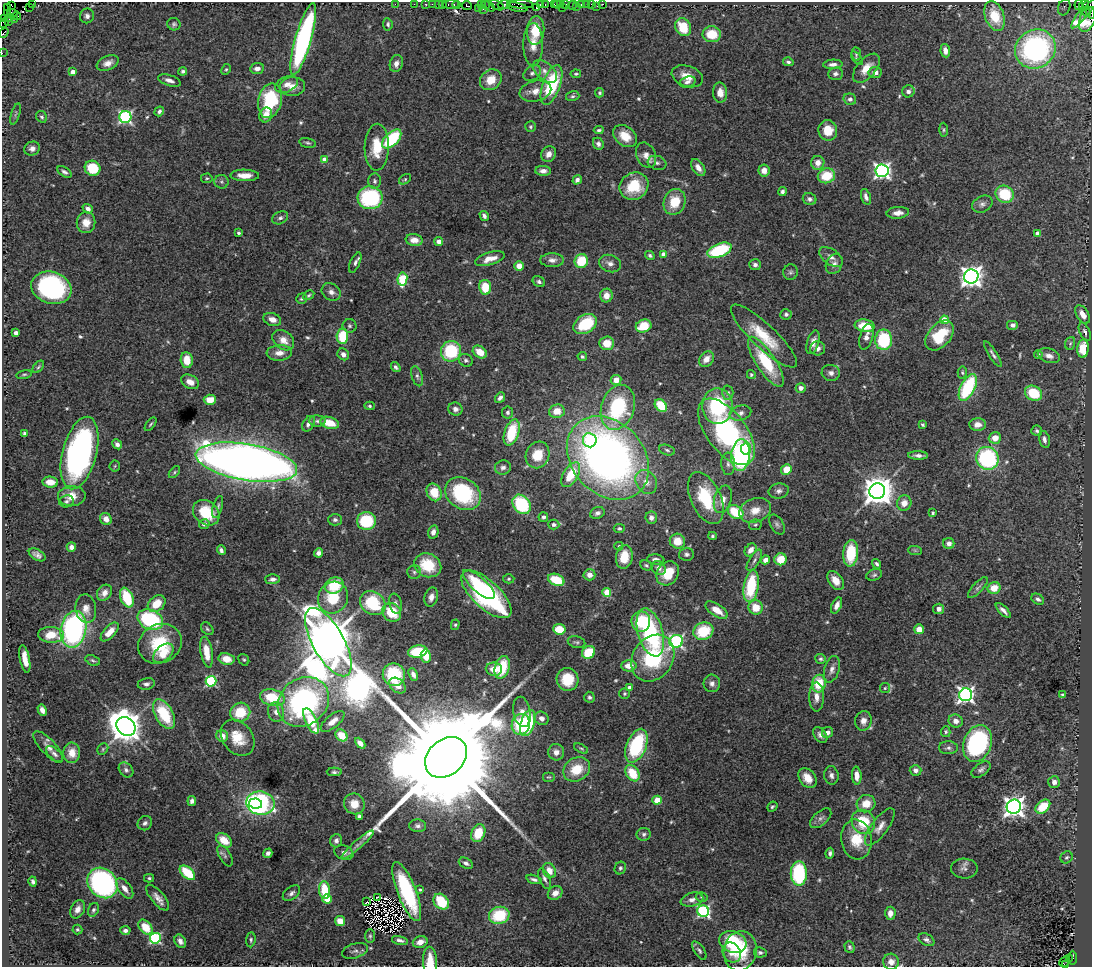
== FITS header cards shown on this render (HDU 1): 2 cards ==
NAXIS1  =                 1090
NAXIS2  =                  965

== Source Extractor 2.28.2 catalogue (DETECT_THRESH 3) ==
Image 1090 x 965 px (HDU 1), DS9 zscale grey, 1 PNG px = 1 image px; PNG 1094 x 969 px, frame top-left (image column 1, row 965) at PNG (2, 2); each listed source drawn as its Kron ellipse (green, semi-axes under 4 px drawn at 4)
Background 3.49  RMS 0.068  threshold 0.204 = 3 sigma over >= 5 px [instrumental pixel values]
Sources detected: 566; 4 with non-positive FLUX_AUTO (blend fragments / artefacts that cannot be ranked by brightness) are neither listed nor drawn; of the other 562, the 500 brightest by FLUX_AUTO listed and drawn (62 fainter detections omitted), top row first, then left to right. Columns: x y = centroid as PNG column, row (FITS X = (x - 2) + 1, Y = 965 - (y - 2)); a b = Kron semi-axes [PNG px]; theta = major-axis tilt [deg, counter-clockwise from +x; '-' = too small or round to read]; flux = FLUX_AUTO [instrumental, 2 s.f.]
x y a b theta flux
32 4 2 2 - 55
395 4 2 2 - 55
414 4 2 2 - 25
426 4 3 3 - 240
432 4 2 2 - 46
438 4 2 2 - 68
443 4 3 3 - 210
457 4 4 3 - 120
504 4 6 4 3 730
520 4 13 3 -3 470
540 4 3 3 - 120
545 4 3 2 - 130
554 4 3 2 - 160
557 4 4 3 - 210
561 4 2 2 - 41
566 4 4 3 - 360
581 4 4 3 - 300
586 4 2 2 - 32
591 4 2 2 - 69
603 4 3 2 - 10
1079 4 5 3 - 140
1084 4 6 3 57 60
12 5 3 2 - 20
451 5 8 3 1 410
467 5 5 3 - 280
481 5 4 2 - 140
485 5 4 2 - 210
497 5 7 3 -29 480
572 5 5 4 - 51
488 6 7 3 -37 440
576 6 3 2 - 29
597 6 2 2 - 18
1089 6 28 5 53 310
7 7 2 2 - 6.8
29 7 2 2 - 37
517 7 10 3 -12 540
1064 7 8 6 70 14
478 8 2 2 - 43
537 8 3 3 - 150
562 8 2 2 - 60
483 9 3 2 - 67
1086 12 5 2 - 98
7 13 3 2 - 14
12 13 5 3 - 120
1091 13 6 2 -82 220
17 16 4 3 - 110
87 16 7 7 - 18
995 16 15 9 -70 120
1089 16 17 8 66 340
9 17 4 3 - 230
5 19 3 2 - 65
15 19 3 2 - 73
8 22 4 2 - 88
4 23 5 4 - 50
174 24 6 6 - 11
388 24 6 4 -84 9.1
683 27 9 7 -65 130
536 30 14 8 85 130
4 33 5 2 - 130
712 34 9 8 - 120
303 39 37 8 74 1000
533 45 21 10 90 61
1035 49 21 19 35 1000
945 51 7 4 -80 28
2 53 2 2 - 25
856 54 7 4 -84 7.8
857 58 8 4 -52 7.9
788 62 5 4 - 12
108 63 11 7 23 31
396 64 9 6 74 26
833 64 9 5 2 20
257 68 7 5 7 24
866 68 17 9 49 61
226 69 6 4 62 6.8
183 71 4 4 - 9.6
545 71 14 8 -41 39
73 72 4 4 - 41
875 72 6 5 - 32
532 73 10 7 36 17
576 74 5 3 - 6.7
835 74 7 6 - 16
687 76 16 10 -20 57
169 80 12 5 -17 23
491 80 11 9 37 73
687 82 8 5 17 15
287 84 12 7 26 30
552 85 21 9 70 330
292 86 12 9 2 46
535 91 16 10 13 51
908 91 6 6 - 16
599 93 5 4 - 7.8
720 93 10 7 -87 39
573 96 7 5 15 8.8
850 99 6 5 - 12
270 101 18 11 77 310
159 111 5 4 - 14
15 114 11 2 72 8.1
266 115 7 6 - 41
42 117 6 5 - 9.2
125 117 6 6 - 890
530 127 5 5 - 7.9
599 130 5 3 - 8.4
828 130 10 9 - 74
944 130 7 4 -86 7.3
625 136 13 9 -37 77
392 139 12 6 44 300
308 143 8 4 -13 9.4
598 144 6 5 - 16
377 147 23 12 89 130
32 148 8 7 - 23
549 154 8 7 - 31
646 155 13 9 -67 37
325 159 4 4 - 43
657 163 9 7 -16 18
818 163 7 6 - 37
93 168 8 7 - 150
698 168 9 6 -56 31
764 170 6 6 - 35
543 171 8 5 -2 21
882 171 6 6 - 1600
64 172 8 4 -32 13
245 175 14 6 -1 47
826 176 9 7 15 130
207 178 6 5 - 7.1
405 179 6 4 31 7.5
577 180 5 4 - 16
375 181 7 6 - 12
221 182 7 7 - 12
634 186 15 13 30 160
783 192 4 4 - 12
1005 194 9 8 - 190
866 197 8 4 -74 20
370 198 12 11 - 440
810 199 7 6 - 14
674 202 13 11 69 120
982 204 11 8 27 19
88 209 5 4 - 22
898 213 11 6 6 34
484 216 5 4 - 14
280 218 8 6 26 13
86 222 10 9 - 47
238 233 3 3 - 12
1038 234 4 4 - 46
414 240 8 6 -8 43
439 242 4 4 - 32
719 250 13 6 22 330
664 254 4 4 - 42
650 255 5 4 - 9.5
831 257 13 7 -34 26
490 259 15 6 16 46
552 260 11 7 0 26
581 261 7 6 - 130
355 263 11 5 66 15
610 263 11 8 -20 25
834 264 10 8 64 26
755 265 6 5 - 15
519 266 5 4 - 44
791 272 8 7 - 12
971 276 7 7 - 3500
402 279 7 5 81 250
539 282 7 5 -33 11
485 287 7 6 - 110
51 288 20 16 -17 850
331 292 10 8 -35 24
309 295 6 4 31 7
606 295 7 6 - 43
301 299 5 5 - 7.4
786 314 5 5 - 12
1083 314 10 6 -58 40
272 319 9 6 -20 33
944 320 4 4 - 77
585 324 13 9 32 200
1013 325 6 5 - 17
350 326 7 7 - 10
644 326 8 6 20 120
865 326 10 6 -8 130
1085 332 10 5 -67 16
16 333 4 4 - 30
940 335 17 11 49 180
342 336 7 6 - 170
764 336 44 12 -44 170
866 337 13 6 74 28
283 340 12 9 -40 46
884 340 10 8 -89 300
813 342 12 6 73 30
607 343 7 7 - 85
1070 343 6 5 - 8
818 348 7 7 - 24
1083 348 9 5 85 120
451 351 10 10 - 280
480 352 7 5 -36 71
279 353 13 7 3 40
343 354 6 5 - 20
993 354 15 4 -57 15
1038 354 4 4 - 11
1049 356 11 7 -17 29
582 357 4 4 - 7.8
706 359 8 6 49 47
187 360 8 6 -85 76
466 360 7 6 - 12
766 362 29 9 -57 240
38 367 7 4 48 7.5
396 367 5 4 - 9.9
831 373 9 8 - 22
962 373 6 4 -87 7
24 375 8 4 11 7.6
751 375 4 4 - 7.4
417 376 10 5 -74 14
616 380 5 5 - 46
190 382 9 6 -26 40
968 387 14 7 63 380
801 388 5 5 - 27
728 393 7 5 89 11
1033 393 9 7 -29 180
500 398 6 4 51 16
210 400 6 5 - 61
370 406 5 4 - 7.6
661 406 7 5 -49 140
717 406 18 15 -89 370
618 407 23 16 71 400
455 409 7 6 - 22
557 411 8 7 - 61
508 412 6 5 - 11
740 413 11 7 16 24
317 421 8 5 -1 13
330 423 9 6 -17 97
151 424 8 3 51 6.8
308 424 8 5 61 21
923 425 4 3 - 7.1
978 425 8 6 0 41
1037 431 5 5 - 9.9
726 432 39 19 -53 860
24 433 4 3 - 8.3
512 433 14 7 70 220
995 438 6 5 - 52
1044 439 9 5 -74 17
590 440 7 6 - 130
117 444 5 4 - 16
746 449 6 5 - 89
667 450 8 5 -17 10
80 453 37 17 75 1200
538 455 14 11 63 120
741 455 16 9 84 520
918 455 10 3 -1 19
608 458 46 36 -47 2900
987 458 12 11 - 550
246 462 51 18 -9 6400
728 464 11 7 -85 21
115 466 5 5 - 6.7
503 467 8 7 - 20
786 470 5 5 - 83
174 472 7 4 48 7
571 475 14 7 59 130
50 482 8 5 -6 57
646 482 12 10 -58 46
779 491 10 7 11 20
877 491 8 7 - 8600
434 492 9 7 -64 120
463 494 19 15 -35 440
72 496 14 10 1 69
706 498 28 15 -66 250
723 499 14 8 74 43
66 501 7 6 - 11
904 503 8 7 - 42
522 504 10 8 -52 330
218 507 11 4 73 14
755 510 16 11 19 71
736 512 8 6 -33 190
206 513 14 11 -39 150
597 513 7 6 - 15
933 513 4 4 - 7.8
543 517 5 4 - 15
651 518 6 6 - 19
106 519 6 5 - 40
335 520 7 6 - 12
366 521 9 9 - 220
204 524 5 5 - 14
777 524 11 6 -60 14
554 525 5 5 - 11
755 525 6 5 - 8.6
619 529 5 4 - 10
433 532 7 5 76 26
712 536 4 3 - 6.8
677 541 8 7 - 74
949 543 5 5 - 28
619 546 4 4 - 7.6
71 547 5 4 - 21
221 550 5 3 - 15
751 550 7 5 53 34
915 550 7 4 -1 8.4
319 553 4 4 - 20
851 553 13 7 85 180
686 554 7 6 - 14
37 555 9 5 -30 19
624 557 12 8 80 95
656 559 9 5 -4 23
781 559 6 6 - 89
754 560 12 5 59 15
765 560 4 4 - 33
877 564 5 3 - 9.5
428 565 14 11 -26 160
646 565 6 5 - 8.3
658 568 7 6 - 24
414 572 7 7 - 12
668 573 13 10 54 120
589 575 6 5 - 34
874 575 8 5 19 9.7
273 579 7 5 1 19
509 579 5 4 - 6.9
556 580 8 5 -22 150
836 580 10 7 -54 50
479 584 20 7 -42 190
334 585 9 7 26 150
751 586 16 7 80 260
978 588 13 5 47 15
994 588 6 5 - 77
607 592 4 4 - 130
104 593 9 6 50 32
486 594 32 14 -43 930
431 597 10 6 74 29
127 598 10 6 -68 180
333 598 16 15 - 170
1038 599 7 5 -33 15
373 603 13 11 -38 270
157 604 10 7 39 83
395 604 10 6 -77 19
837 605 8 4 66 25
756 607 7 7 - 89
86 609 14 10 -82 41
939 609 5 5 - 25
717 610 12 6 -34 68
1003 611 10 4 -45 20
392 612 10 8 -46 130
150 620 13 9 -23 450
641 622 10 9 - 140
455 625 5 4 - 6.8
73 629 18 12 78 980
207 629 7 5 -46 8.8
559 629 6 5 - 110
919 629 5 5 - 46
703 631 10 8 20 170
110 632 12 5 47 56
650 632 25 12 -74 580
51 635 13 8 -2 84
676 641 7 6 - 880
328 642 38 15 -61 35000
576 642 9 5 -14 11
160 644 22 19 27 240
207 652 16 6 -81 84
418 652 10 6 9 210
589 652 7 6 - 130
163 653 12 7 41 98
426 656 6 5 - 74
653 658 25 20 56 380
25 659 14 5 -79 56
227 659 8 6 -12 60
821 659 5 5 - 8.9
93 660 7 5 -24 9
244 660 6 5 - 7.3
629 666 7 5 1 54
502 667 11 7 74 170
494 669 8 6 -6 58
832 669 14 7 74 27
413 674 6 4 -67 19
394 675 11 11 - 240
568 679 11 11 - 130
211 681 5 5 - 450
712 683 9 8 - 21
146 684 8 6 11 16
819 684 9 6 80 140
398 686 9 6 -40 32
630 687 4 4 - 23
885 688 5 5 - 6.7
625 694 5 5 - 7.4
966 695 6 6 - 1700
1063 695 4 3 - 7.4
272 697 12 8 -12 190
589 697 5 5 - 12
816 697 15 7 89 42
303 702 27 23 39 1000
42 710 6 4 -61 26
240 712 10 9 - 140
276 712 10 8 -74 32
522 712 15 8 -79 40
164 714 16 9 -62 210
542 718 7 6 - 24
311 721 14 5 -64 180
333 721 14 6 40 40
863 721 10 8 81 32
956 721 7 6 - 26
528 723 13 7 73 320
521 724 10 9 - 230
126 726 10 8 -41 10000
827 732 6 5 - 24
946 732 5 4 - 7.3
341 735 6 5 - 97
820 735 9 5 -51 18
222 736 6 5 - 49
238 738 20 15 -52 110
360 743 6 4 -47 30
978 743 19 14 70 760
636 746 18 9 68 370
48 747 20 7 -47 34
581 748 7 4 -26 6.9
948 748 9 6 -1 14
103 749 6 5 - 6.9
556 752 8 8 - 28
72 753 10 8 88 57
55 754 10 5 -43 15
446 757 23 18 42 210000
577 769 14 11 33 120
126 770 8 6 -47 15
915 770 6 5 - 21
981 770 11 6 36 16
334 772 7 4 -1 10
632 773 9 6 -57 130
831 775 9 7 -80 20
857 776 9 5 -86 37
549 777 6 5 - 7.3
807 778 11 8 -51 61
1054 782 6 6 - 23
657 800 4 4 - 86
192 801 5 4 - 17
260 803 14 12 -10 910
255 804 6 5 - 310
354 804 11 10 - 67
866 804 9 8 - 61
772 807 5 4 - 8.1
1014 807 7 7 - 3300
1043 807 8 5 41 140
359 816 4 4 - 13
821 818 13 6 41 19
863 822 12 11 - 170
145 823 7 6 - 15
418 826 8 6 -3 15
880 827 22 8 53 41
478 833 9 6 68 130
644 834 7 6 - 13
856 839 20 15 -83 120
224 840 9 6 -37 75
336 841 7 6 - 16
358 845 21 4 41 29
344 852 10 7 -22 23
268 853 5 4 - 16
830 853 5 4 - 12
225 856 12 5 -61 15
1067 857 6 5 - 9.6
466 863 7 5 -28 17
620 868 6 5 - 9.6
964 868 13 10 -2 22
549 871 8 6 -61 47
187 873 9 5 -42 180
799 874 12 8 89 370
149 878 5 4 - 7.8
544 878 11 5 -68 16
534 879 8 4 -17 12
33 882 5 3 - 11
102 883 16 13 -47 980
125 888 12 6 -53 38
325 890 9 5 -84 160
420 890 3 3 - 7.6
407 892 31 9 -69 450
291 893 10 6 38 17
555 893 8 6 35 36
378 897 2 2 - 8.5
702 897 6 4 -13 8.5
158 898 16 6 -50 32
327 899 4 4 - 110
692 900 11 7 13 24
367 902 3 2 - 14
441 902 9 7 -45 200
78 909 10 7 65 27
93 910 7 5 63 12
703 911 6 5 - 720
890 913 7 5 87 29
499 915 10 8 15 220
340 921 5 5 - 52
146 927 9 5 -51 96
77 929 5 5 - 6.8
125 930 5 4 - 17
370 936 7 5 90 8.6
155 938 5 5 - 580
251 940 7 4 85 9.1
400 940 8 4 -14 16
926 940 8 5 -31 13
180 941 7 5 -60 21
420 942 7 5 17 40
733 942 14 10 -20 290
850 947 6 5 - 10
355 951 13 7 16 20
699 951 10 5 -56 12
740 951 20 16 78 180
732 952 10 8 -58 45
760 952 6 5 - 11
1069 958 3 2 - 130
1072 958 7 3 -90 220
430 961 15 7 -89 77
1065 961 6 2 45 120
891 962 8 8 - 31
1065 965 3 3 - 81
At the frame edge (FLAGS 8, measured only in part): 7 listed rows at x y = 1089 6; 1091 13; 4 33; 2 53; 430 961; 891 962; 1065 965
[62 fainter detections neither listed nor drawn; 4 non-positive-flux detections neither listed nor drawn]